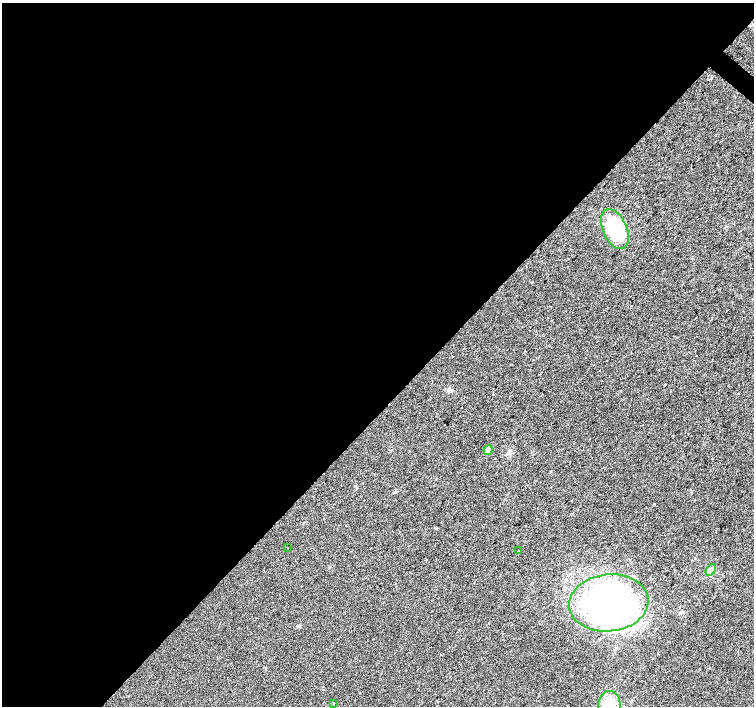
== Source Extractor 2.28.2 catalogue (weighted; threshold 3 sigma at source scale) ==
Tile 5 of 4 x 4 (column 1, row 2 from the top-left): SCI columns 5-1508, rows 3047-4454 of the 6019 x 6028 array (HDU 1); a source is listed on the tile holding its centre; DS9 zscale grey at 2 x 2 block average (1 PNG px = mean of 2 x 2 image px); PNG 756 x 708 px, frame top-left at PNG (2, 3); each listed source drawn as its Kron ellipse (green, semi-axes under 4 px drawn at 4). Shown black and unused: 58% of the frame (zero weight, under 2 of 3 exposures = <1% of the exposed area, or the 3 px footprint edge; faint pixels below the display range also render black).
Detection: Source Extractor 2.28.2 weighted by HDU 2 'WHT'; one run over the whole footprint, this tile lists its part. Background 0.021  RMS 0.006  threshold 0.0272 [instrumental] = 3 sigma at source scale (4.5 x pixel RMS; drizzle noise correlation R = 1.50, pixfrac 1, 0.0396/0.0396 arcsec/px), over >= 5 px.
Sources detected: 8; all 8 listed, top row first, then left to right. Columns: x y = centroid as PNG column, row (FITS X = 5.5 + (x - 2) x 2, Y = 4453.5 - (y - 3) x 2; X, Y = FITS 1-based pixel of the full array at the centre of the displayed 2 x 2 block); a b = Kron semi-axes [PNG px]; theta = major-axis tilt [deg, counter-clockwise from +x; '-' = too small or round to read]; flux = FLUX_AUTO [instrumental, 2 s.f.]
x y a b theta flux
615 229 21 12 -65 77
488 450 5 4 - 8.2
288 548 2 2 - 3.7
518 551 2 2 - 6.6
711 570 6 4 52 3.8
609 603 40 28 6 510
333 703 2 2 - 0.77
609 706 15 11 -89 31
Isophote crosses this tile's border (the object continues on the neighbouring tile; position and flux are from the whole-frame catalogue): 1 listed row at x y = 609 706